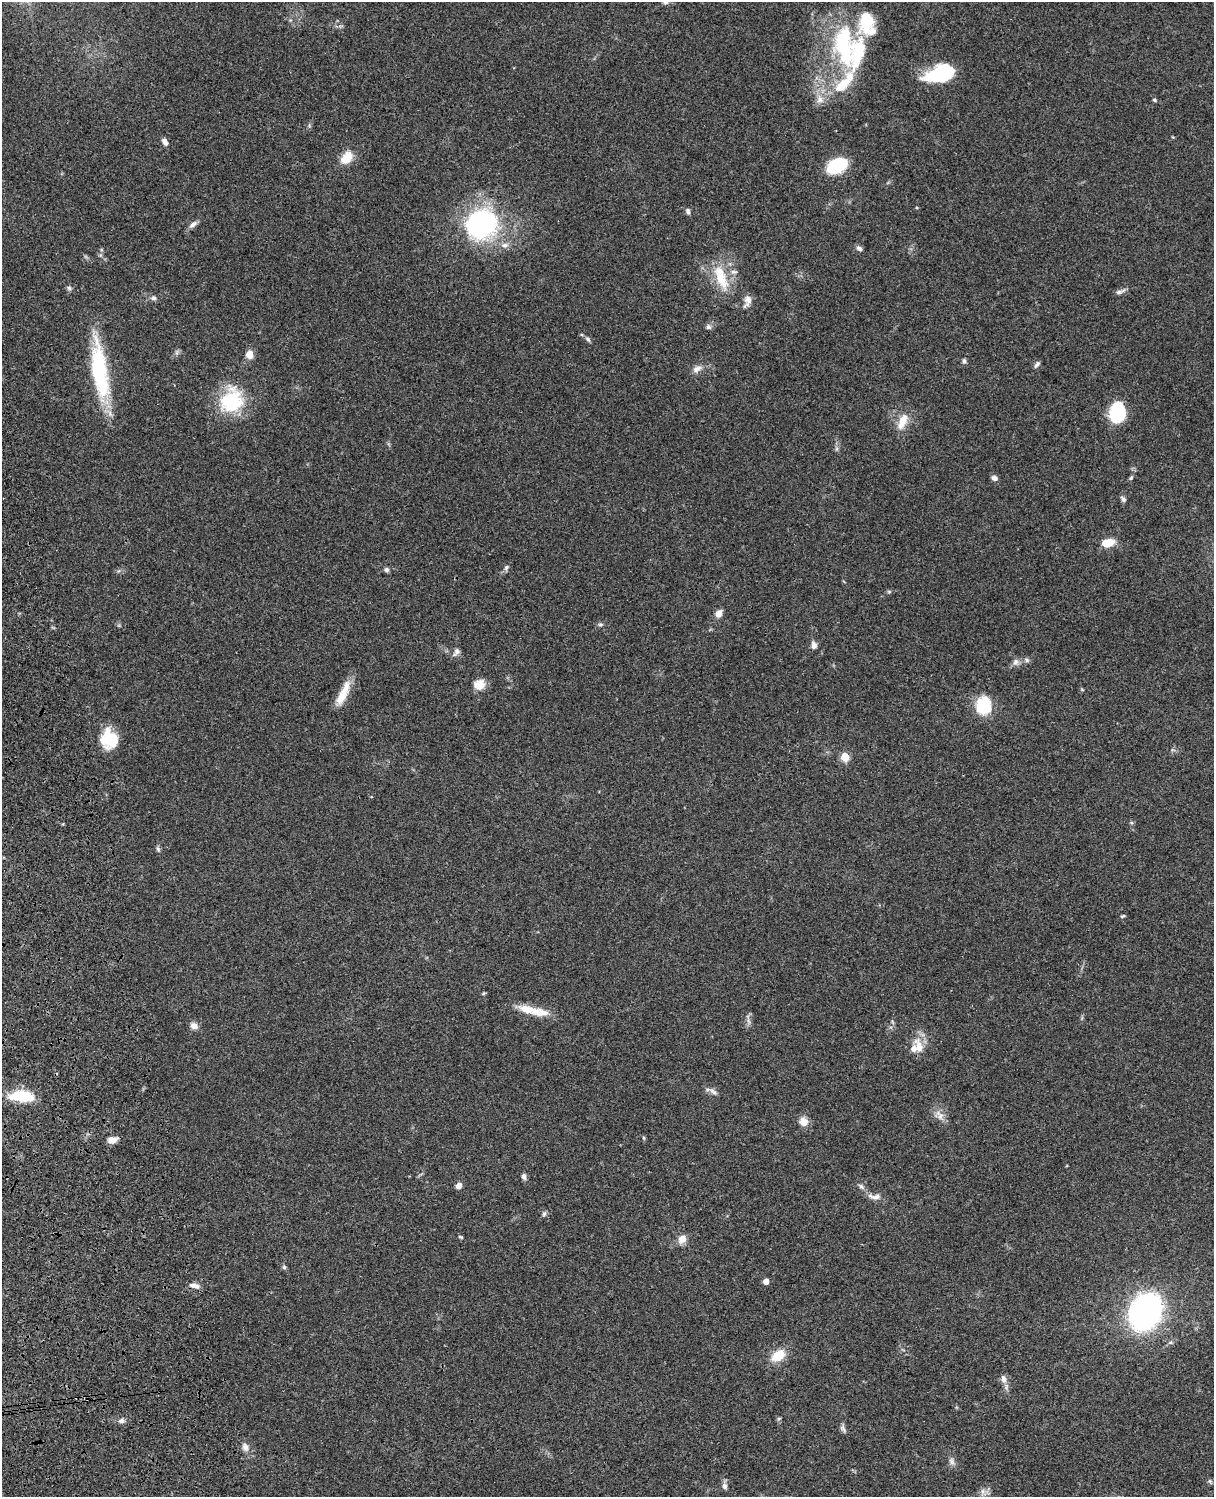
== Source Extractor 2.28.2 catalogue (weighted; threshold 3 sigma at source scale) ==
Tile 7 of 4 x 3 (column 3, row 2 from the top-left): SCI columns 2546-3757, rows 1773-3267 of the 5087 x 4926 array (HDU 1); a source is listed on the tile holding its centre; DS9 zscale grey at full resolution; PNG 1216 x 1499 px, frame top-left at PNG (2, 2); no overlay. Shown black and unused: <1% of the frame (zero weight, under 3 of 4 exposures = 6% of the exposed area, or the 3 px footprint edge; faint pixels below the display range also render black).
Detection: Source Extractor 2.28.2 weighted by HDU 2 'WHT'; one run over the whole footprint, this tile lists its part. Background 0.0965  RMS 0.0063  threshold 0.0283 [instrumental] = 3 sigma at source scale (4.5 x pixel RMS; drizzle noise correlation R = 1.50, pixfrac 1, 0.05/0.05 arcsec/px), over >= 5 px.
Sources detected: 87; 1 inside a brighter object's white glare — not listed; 6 inside a brighter listed object's ellipse — not listed separately; the other 80 listed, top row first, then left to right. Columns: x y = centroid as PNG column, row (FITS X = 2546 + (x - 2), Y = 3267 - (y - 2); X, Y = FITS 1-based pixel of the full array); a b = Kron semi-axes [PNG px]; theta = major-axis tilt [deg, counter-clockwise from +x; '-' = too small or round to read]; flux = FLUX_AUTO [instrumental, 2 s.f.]
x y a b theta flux
666 2 8 6 3 1.3
844 47 61 30 -77 71
940 74 30 16 19 43
820 99 13 10 -65 5.1
1154 100 5 4 - 0.91
165 141 9 6 -61 2.9
347 158 16 11 49 11
837 165 21 13 27 31
688 211 9 5 -74 1.6
193 224 12 6 36 2.7
481 225 32 28 27 100
505 245 10 7 2 3.1
859 248 8 6 -29 2
721 277 40 14 -69 20
69 288 6 6 - 1.3
1120 292 15 5 21 2.2
154 298 8 6 -5 1.9
747 301 17 9 74 4.3
708 327 7 6 - 1.7
588 339 9 5 -46 1.4
177 352 7 4 72 1.3
249 354 10 8 88 5.6
964 361 8 5 -83 1.3
1037 364 10 5 54 1.6
697 369 13 8 32 3.7
99 370 61 16 -82 67
232 401 32 27 67 38
1118 412 20 15 81 30
902 421 23 11 63 9.2
994 478 8 6 -28 2.1
1131 478 6 5 - 0.94
1123 499 9 5 -54 1.6
1107 543 10 6 10 15
506 567 8 5 50 1.5
386 570 6 5 - 1.6
889 592 6 4 19 0.8
718 613 8 6 59 4.8
600 624 7 5 -5 1.2
814 645 10 7 -82 2.6
456 652 14 6 57 2.4
1027 660 8 5 -28 1.5
1015 662 9 8 - 2.6
479 684 14 12 17 6.6
343 694 33 9 66 12
984 705 21 18 -89 22
110 739 20 18 -78 22
845 757 5 5 - 21
158 849 7 5 -68 1.2
1123 916 7 4 26 0.83
483 993 5 4 - 0.77
540 1012 34 12 -10 11
194 1026 10 8 -25 3.5
919 1047 27 10 -75 8.4
713 1091 13 6 -34 2.4
22 1096 23 10 -2 28
941 1116 10 7 63 3.1
804 1122 10 9 - 5.8
644 1138 6 3 -71 0.75
112 1140 10 7 16 4.8
524 1176 7 5 -86 2.1
459 1185 6 5 - 3.9
861 1186 9 6 -43 1.9
874 1197 20 7 -3 3.8
544 1214 8 5 63 1.3
461 1237 7 3 -26 0.73
682 1239 10 8 50 5.7
284 1267 6 5 - 1.1
766 1281 4 4 - 4.9
194 1286 14 6 -10 3.2
1145 1312 24 18 64 230
778 1355 17 11 33 12
1004 1379 11 8 -75 3.7
779 1418 6 4 19 0.72
121 1421 8 6 4 2.2
843 1429 13 6 -56 1.9
245 1447 11 8 -70 3.6
952 1461 10 7 -72 2.5
1210 1481 7 4 -89 0.97
725 1486 9 7 -76 2.2
983 1491 9 7 -89 2.7
Isophote crosses this tile's border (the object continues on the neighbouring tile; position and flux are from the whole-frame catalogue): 1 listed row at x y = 666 2